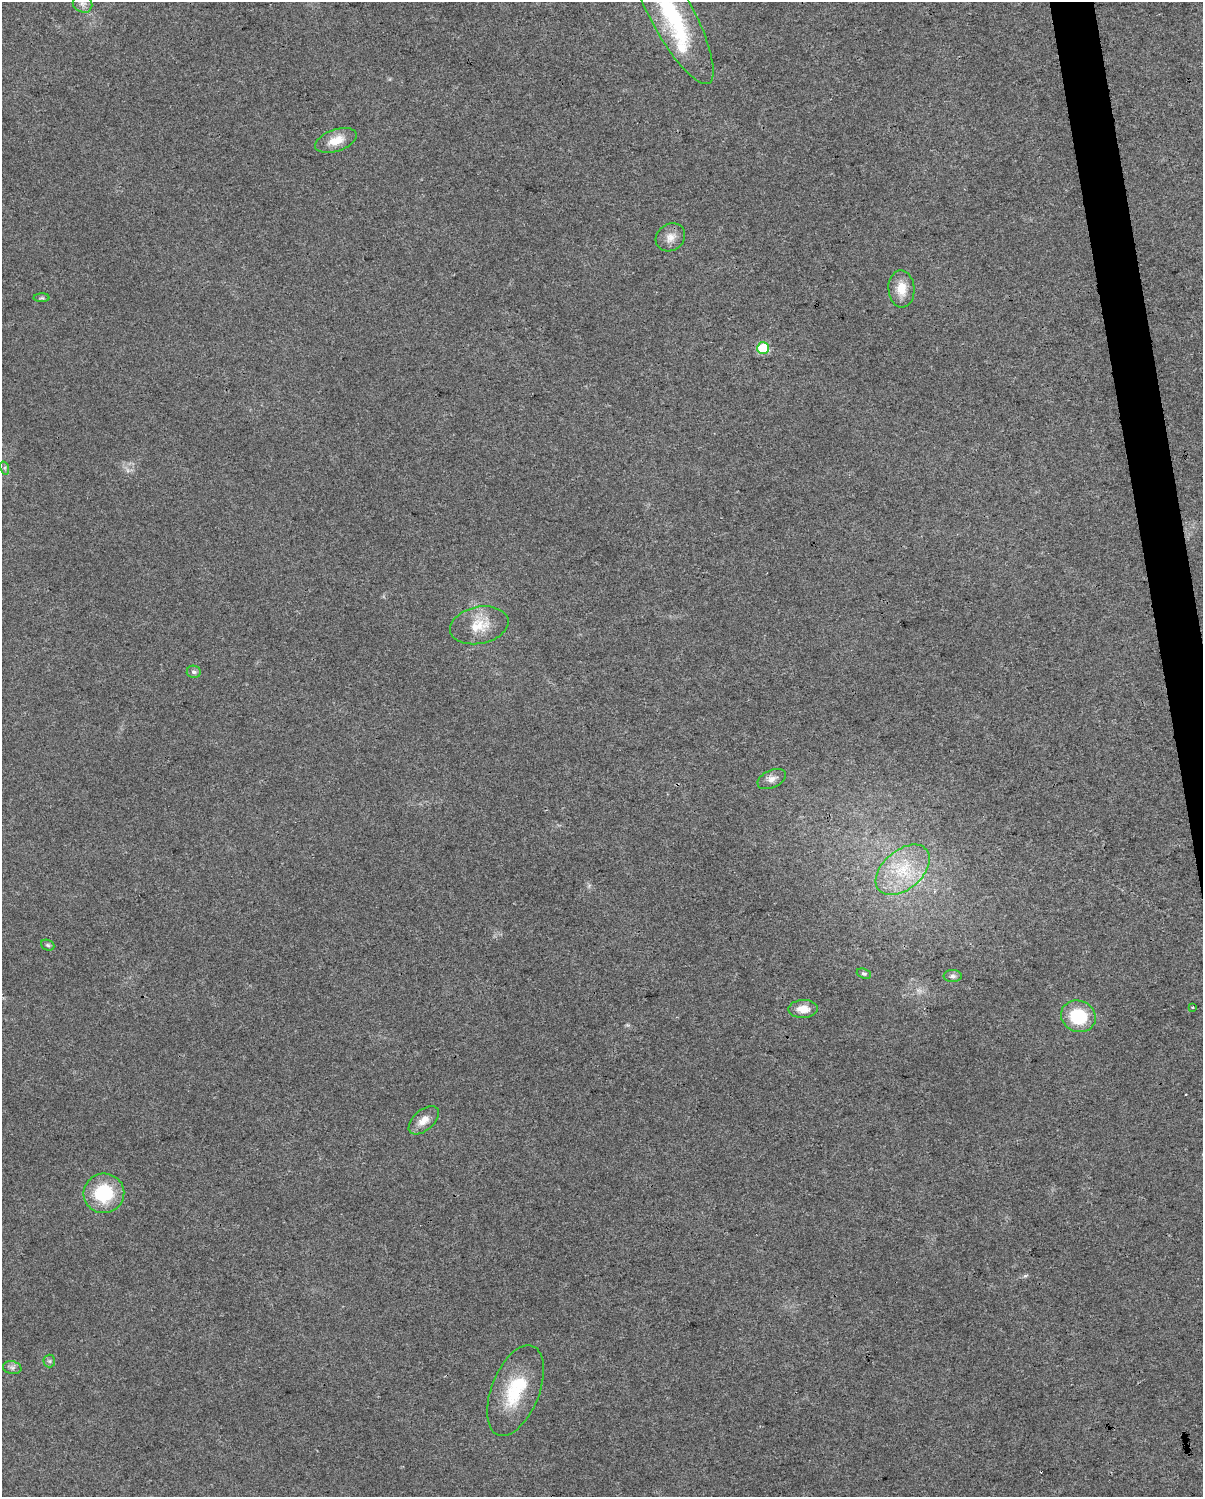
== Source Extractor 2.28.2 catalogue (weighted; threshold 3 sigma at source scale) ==
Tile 6 of 4 x 3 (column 2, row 2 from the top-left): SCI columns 1203-2403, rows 1564-3058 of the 4806 x 4576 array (HDU 1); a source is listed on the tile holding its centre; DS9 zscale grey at full resolution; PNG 1205 x 1499 px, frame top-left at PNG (2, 2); each listed source drawn as its Kron ellipse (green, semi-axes under 4 px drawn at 4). Shown black and unused: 2% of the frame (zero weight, under 3 of 4 exposures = <1% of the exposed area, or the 3 px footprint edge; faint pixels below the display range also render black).
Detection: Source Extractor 2.28.2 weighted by HDU 2 'WHT'; one run over the whole footprint, this tile lists its part. Background 0.0315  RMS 0.0041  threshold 0.0183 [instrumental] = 3 sigma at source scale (4.5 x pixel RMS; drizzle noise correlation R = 1.50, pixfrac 1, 0.0396/0.0396 arcsec/px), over >= 5 px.
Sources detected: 28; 1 inside a brighter object's white glare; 2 cosmic-ray / hot-pixel residue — neither listed nor drawn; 2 inside a brighter listed object's ellipse — not listed separately; the other 23 listed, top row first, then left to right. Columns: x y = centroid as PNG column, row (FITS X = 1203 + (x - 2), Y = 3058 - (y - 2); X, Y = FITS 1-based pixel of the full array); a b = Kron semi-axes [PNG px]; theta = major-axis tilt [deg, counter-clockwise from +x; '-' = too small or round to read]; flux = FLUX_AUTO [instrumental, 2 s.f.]
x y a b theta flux
83 4 10 8 -32 2.3
671 13 80 21 -62 47
336 140 22 11 18 6.6
670 237 15 13 37 3.9
901 289 19 13 -87 6.5
42 298 8 4 0 0.66
763 348 6 6 - 28
5 468 7 4 -72 0.76
479 625 29 18 11 10
194 672 7 6 - 1.2
772 779 15 9 25 2.7
903 870 31 19 41 18
48 945 7 5 -22 0.7
864 974 7 4 -21 0.8
953 976 9 6 0 1.3
1192 1007 3 2 - 0.67
803 1009 14 9 2 5.4
1078 1016 18 15 -23 19
424 1120 18 10 41 4.3
104 1193 20 20 - 22
49 1361 6 6 - 0.78
12 1368 9 6 -10 1.4
515 1390 48 24 68 22
Isophote crosses this tile's border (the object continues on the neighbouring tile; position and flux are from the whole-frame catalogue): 1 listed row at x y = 671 13